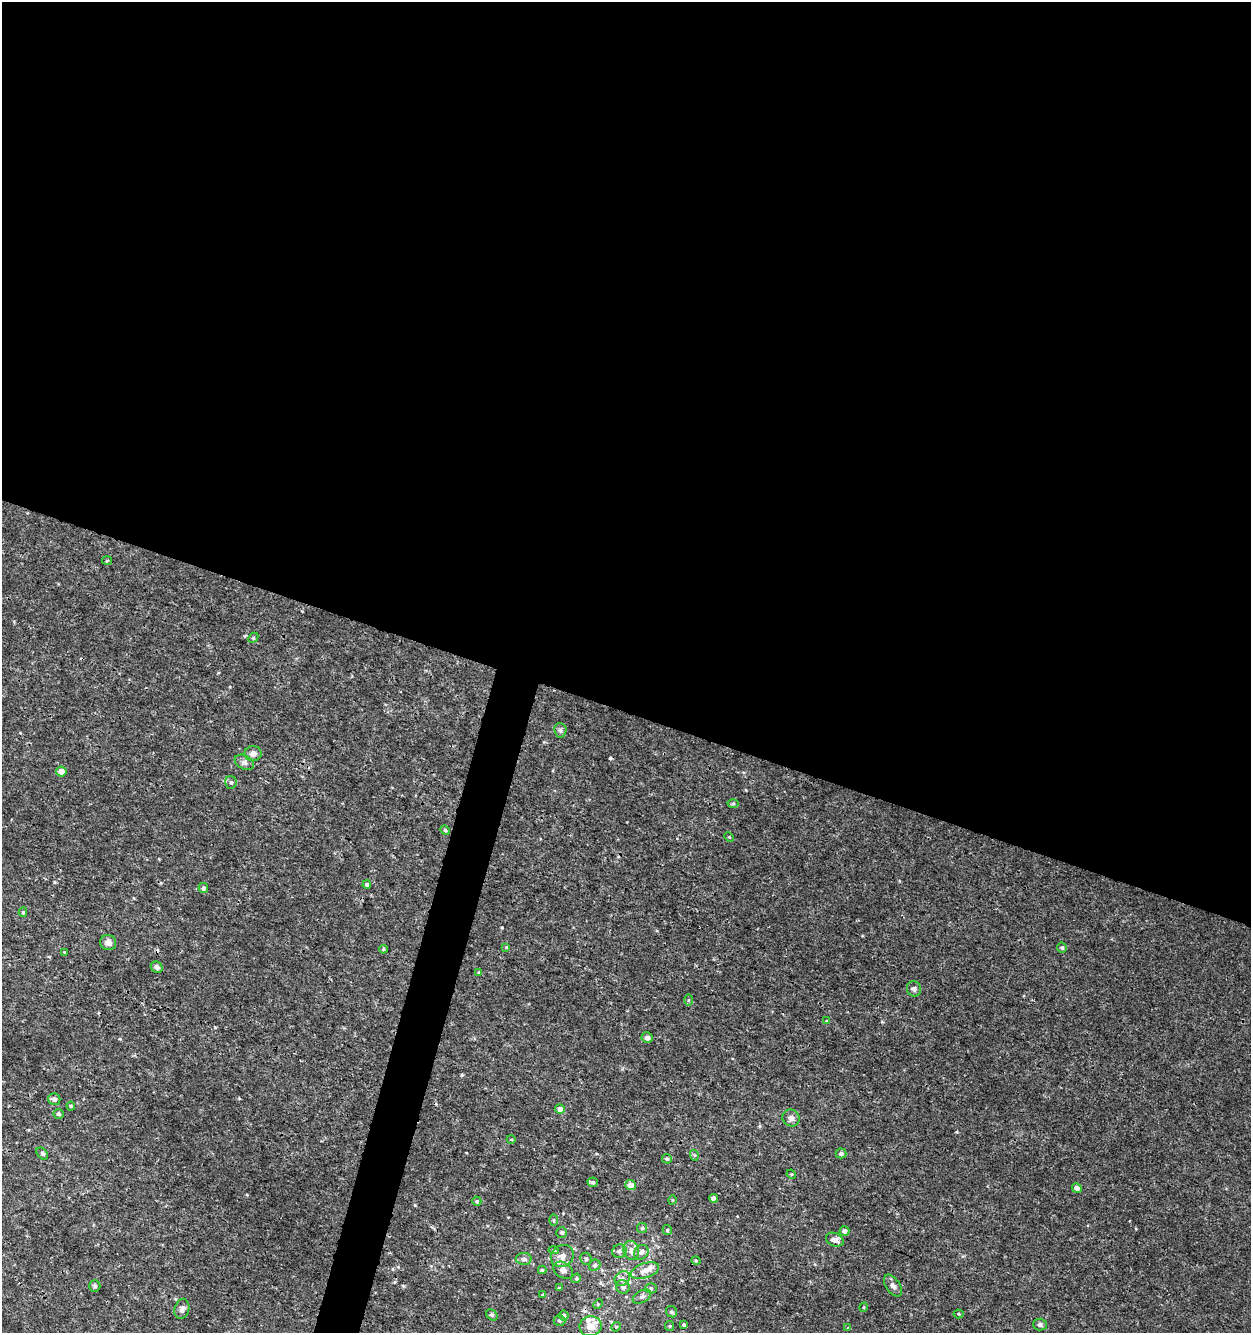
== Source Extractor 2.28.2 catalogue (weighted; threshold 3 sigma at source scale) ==
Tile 3 of 4 x 4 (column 3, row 1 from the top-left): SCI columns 2782-4030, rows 3996-5326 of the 5498 x 5337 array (HDU 1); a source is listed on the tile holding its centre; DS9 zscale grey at full resolution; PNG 1253 x 1335 px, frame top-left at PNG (2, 2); each listed source drawn as its Kron ellipse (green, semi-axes under 4 px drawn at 4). Shown black and unused: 55% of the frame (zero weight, under 3 of 4 exposures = <1% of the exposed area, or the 3 px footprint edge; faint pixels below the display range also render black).
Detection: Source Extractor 2.28.2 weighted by HDU 2 'WHT'; one run over the whole footprint, this tile lists its part. Background 9.85e-04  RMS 8.9e-04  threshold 0.00399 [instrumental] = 3 sigma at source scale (4.5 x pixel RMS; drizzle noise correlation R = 1.50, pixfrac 1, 0.0396/0.0396 arcsec/px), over >= 5 px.
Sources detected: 89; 2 cosmic-ray / hot-pixel residue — neither listed nor drawn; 5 inside a brighter listed object's ellipse — not listed separately; the other 82 listed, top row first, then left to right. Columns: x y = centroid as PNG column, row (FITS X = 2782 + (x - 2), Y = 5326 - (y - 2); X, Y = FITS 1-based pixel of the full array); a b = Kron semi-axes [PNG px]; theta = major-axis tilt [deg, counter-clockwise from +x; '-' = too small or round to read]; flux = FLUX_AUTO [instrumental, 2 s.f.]
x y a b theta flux
107 560 5 3 - 0.11
253 638 5 4 - 0.11
560 730 7 6 - 0.21
253 754 8 7 - 0.48
244 762 10 6 -27 0.33
61 771 5 5 - 0.74
231 782 6 5 - 0.21
733 804 5 3 - 0.1
445 830 5 4 - 0.11
729 837 5 4 - 0.088
367 885 4 4 - 0.28
203 888 5 5 - 0.25
23 912 4 4 - 0.13
108 942 8 7 - 0.51
506 947 4 4 - 0.072
1062 947 5 5 - 0.16
383 949 4 3 - 0.12
64 952 4 3 - 0.075
157 967 6 5 - 0.3
479 973 4 4 - 0.11
914 989 8 7 - 0.24
688 1000 5 3 - 0.1
827 1021 4 3 - 0.1
647 1038 5 5 - 0.35
54 1099 6 6 - 0.33
71 1106 4 4 - 0.091
560 1109 5 4 - 0.51
58 1114 5 5 - 0.22
791 1118 9 8 - 0.36
511 1139 4 3 - 0.083
42 1153 7 5 -48 0.16
841 1153 5 5 - 0.26
694 1155 5 3 - 0.096
667 1159 5 4 - 0.17
791 1174 5 4 - 0.086
593 1182 5 4 - 0.21
630 1185 5 5 - 0.76
1077 1188 5 4 - 0.35
713 1198 4 4 - 0.31
672 1200 4 3 - 0.069
477 1201 5 4 - 0.14
554 1220 6 4 -89 0.11
642 1228 5 5 - 0.15
667 1230 5 4 - 0.13
844 1231 5 4 - 0.35
562 1232 5 5 - 0.2
835 1240 9 6 -23 0.51
554 1250 5 4 - 0.15
631 1250 10 7 -73 0.58
619 1251 7 6 - 0.27
641 1252 8 6 44 0.35
562 1256 12 10 38 0.72
524 1259 8 6 -1 0.34
586 1259 6 5 - 0.21
696 1261 5 3 - 0.089
595 1265 6 5 - 0.23
542 1270 4 4 - 0.11
563 1270 11 7 -34 0.46
645 1271 14 7 19 0.74
576 1278 5 4 - 0.11
622 1278 8 6 40 0.35
95 1286 6 5 - 0.15
893 1286 12 6 -56 0.39
623 1287 7 6 - 0.38
559 1288 4 3 - 0.086
651 1288 5 5 - 0.15
543 1295 4 3 - 0.12
642 1297 10 6 29 0.27
598 1304 5 4 - 0.096
864 1307 5 3 - 0.085
182 1309 10 7 75 0.37
672 1312 6 5 - 0.16
959 1314 5 4 - 0.1
492 1315 6 5 - 0.14
564 1316 5 5 - 0.25
559 1321 6 5 - 0.19
1040 1324 7 6 - 0.23
684 1325 3 3 - 0.12
591 1326 11 10 - 0.91
670 1326 5 4 - 0.11
616 1327 5 4 - 0.11
848 1328 4 4 - 0.069